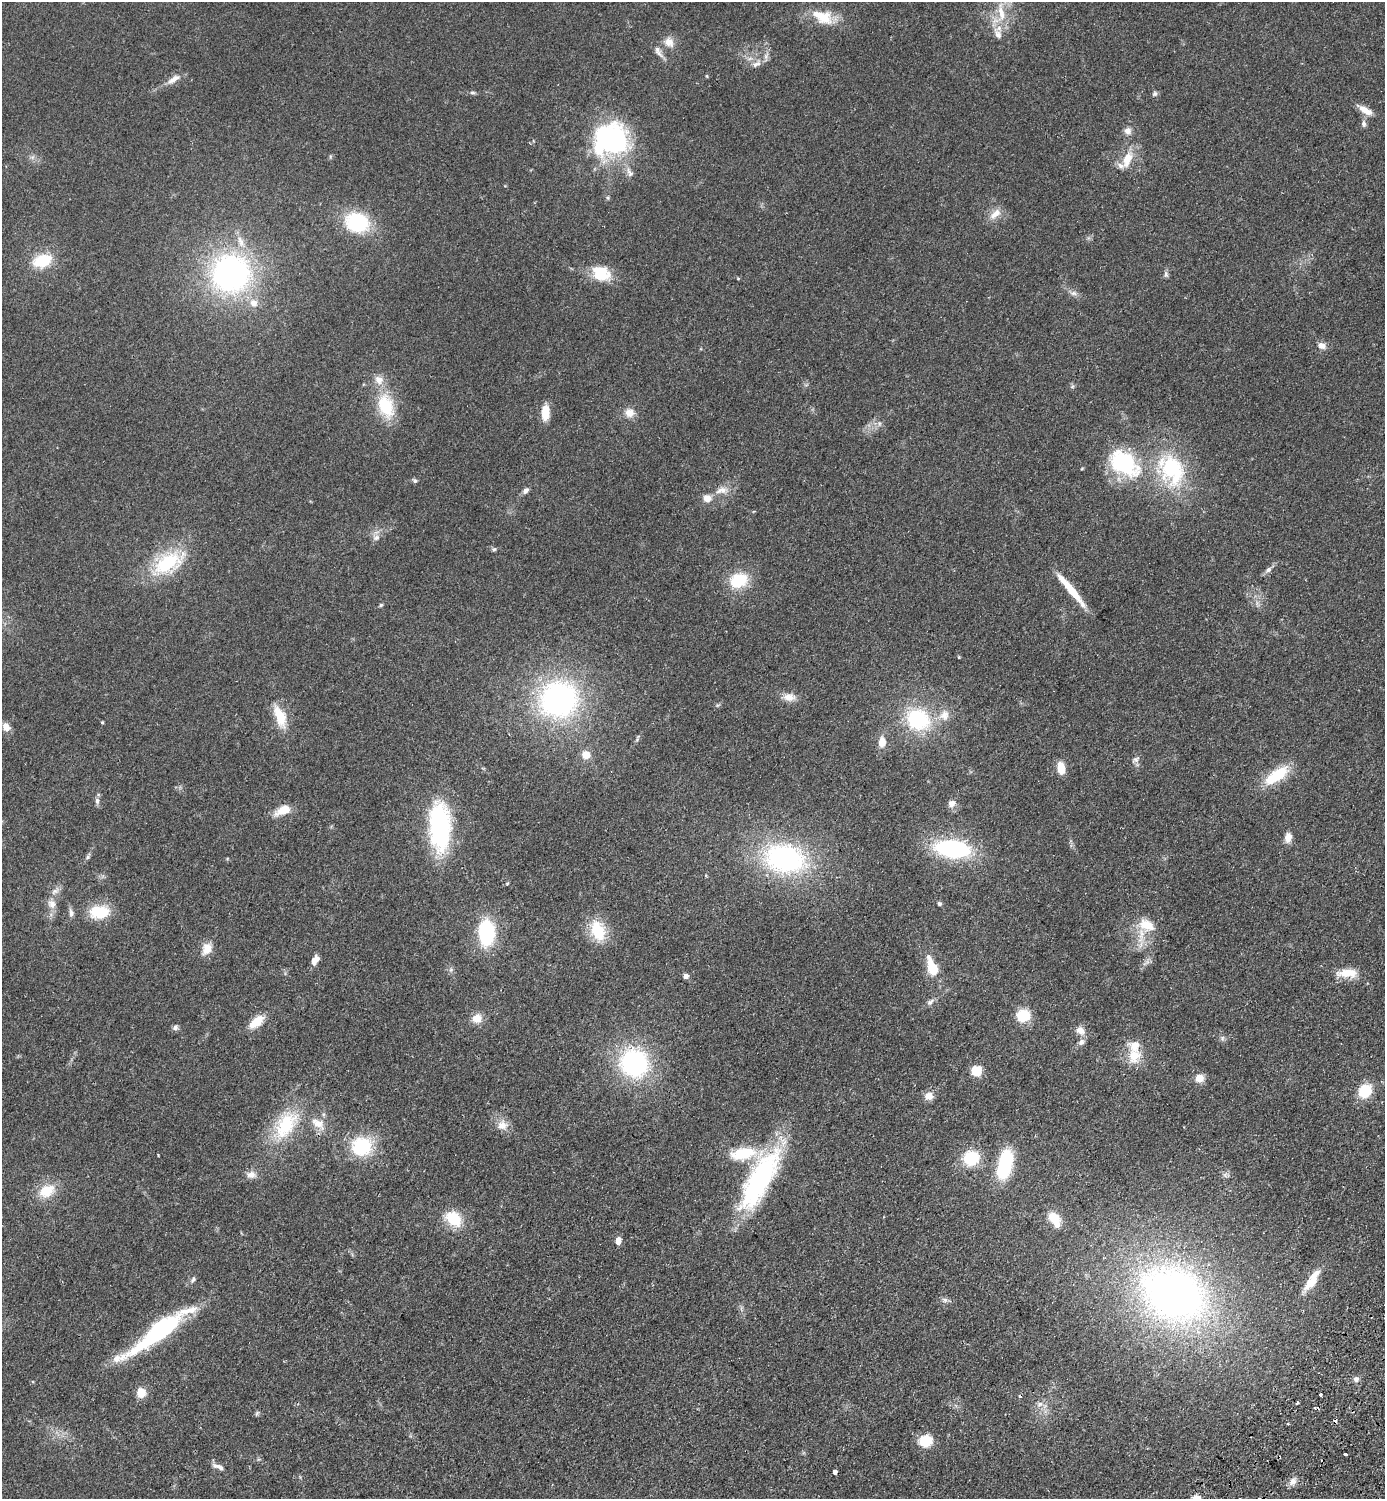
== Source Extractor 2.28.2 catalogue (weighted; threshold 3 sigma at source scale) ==
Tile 6 of 4 x 4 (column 2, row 2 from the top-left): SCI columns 1725-3107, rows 3036-4532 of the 6074 x 6069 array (HDU 1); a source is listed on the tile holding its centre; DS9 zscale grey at full resolution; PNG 1387 x 1501 px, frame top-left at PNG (2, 2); no overlay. Shown black and unused: <1% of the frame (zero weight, under 2 of 3 exposures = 3% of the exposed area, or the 3 px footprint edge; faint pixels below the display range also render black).
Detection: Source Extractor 2.28.2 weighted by HDU 2 'WHT'; one run over the whole footprint, this tile lists its part. Background 0.0793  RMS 0.0085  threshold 0.0385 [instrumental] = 3 sigma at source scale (4.5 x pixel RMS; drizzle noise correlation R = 1.50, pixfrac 1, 0.05/0.05 arcsec/px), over >= 5 px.
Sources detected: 139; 2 inside a brighter object's white glare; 3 cosmic-ray / hot-pixel residue — not listed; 11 inside a brighter listed object's ellipse — not listed separately; the other 123 listed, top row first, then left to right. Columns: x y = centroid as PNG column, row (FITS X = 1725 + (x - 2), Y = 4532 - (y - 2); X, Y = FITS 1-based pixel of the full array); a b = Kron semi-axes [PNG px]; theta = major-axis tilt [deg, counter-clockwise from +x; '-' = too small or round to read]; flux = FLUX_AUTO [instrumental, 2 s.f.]
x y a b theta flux
1001 13 33 10 -83 17
822 17 30 16 -24 23
669 42 13 11 -44 8
658 52 20 7 -56 5.1
750 58 7 4 19 1.9
756 64 14 8 27 5.7
707 76 6 4 -89 0.76
174 79 22 7 33 6.7
473 92 7 5 -14 1.6
1155 94 7 6 - 1.9
1365 110 21 7 -31 8.2
1364 124 10 6 -84 2.8
1128 131 9 9 - 4.6
611 140 29 26 0 180
32 157 7 6 - 2.2
1127 159 19 9 67 15
630 172 15 8 -64 4.9
608 198 6 4 -71 1.1
995 214 20 9 42 8.2
357 222 22 18 -16 64
42 261 17 11 20 34
231 273 41 40 - 210
601 273 21 16 -24 28
1166 274 9 6 -87 2.2
738 278 4 4 - 0.83
1073 293 10 6 -9 3.3
1322 346 11 8 -29 4.9
1072 387 6 4 19 1.2
386 406 29 17 -73 38
545 412 15 8 87 16
629 413 12 11 - 8.1
1124 463 41 26 -37 81
1082 468 5 3 - 0.74
1172 470 46 32 -65 81
415 481 7 5 -45 1.7
722 490 21 10 11 9.1
525 491 8 6 48 3.3
376 537 10 8 16 4
494 549 6 5 - 1.5
168 563 41 21 30 58
1268 570 9 6 39 3
739 580 20 15 23 30
1071 589 43 6 -51 25
381 605 5 4 - 1.1
789 697 16 10 -4 8.1
559 700 37 34 22 200
944 715 15 13 71 9.9
280 716 28 12 -70 21
918 719 24 21 -29 67
102 722 4 3 - 0.81
6 727 11 8 -60 6.3
637 738 11 3 69 1.5
882 742 11 7 85 9.3
586 755 9 8 - 9.9
1136 759 12 7 36 3.1
1061 768 13 7 -81 12
1276 775 36 14 35 30
97 801 9 6 -83 2.7
951 804 10 8 63 5.2
283 810 18 9 24 14
439 825 49 22 87 110
1288 837 11 7 78 7.3
953 849 30 15 -7 110
88 857 9 5 68 1.9
784 858 39 26 -11 160
55 891 13 7 34 4.2
939 903 6 5 - 1.4
52 904 13 10 -46 6.4
99 912 19 13 4 30
71 913 11 6 -84 3.2
1147 925 20 13 -27 17
597 930 19 13 -70 36
486 933 23 14 -90 65
207 948 16 12 66 9.2
315 960 11 7 57 6.1
932 968 22 11 -71 20
1347 973 28 10 1 15
686 976 5 5 - 3.7
930 1002 10 6 45 3
1023 1015 12 11 - 26
477 1018 12 12 - 8.5
256 1022 16 8 39 18
175 1027 9 6 44 2.4
1080 1030 11 9 -48 6.9
1222 1038 6 6 - 1.9
1081 1042 9 7 49 3.5
1134 1056 23 19 65 18
634 1063 27 25 -53 120
976 1071 5 5 - 59
1199 1078 10 9 - 8.4
1365 1091 12 10 53 30
929 1096 10 9 - 7.4
318 1123 22 12 -34 13
286 1125 39 22 57 52
502 1125 15 13 -18 9
362 1146 21 18 13 49
743 1154 37 16 9 33
971 1158 15 14 - 34
1005 1160 30 15 80 59
251 1175 13 9 -4 5.7
760 1179 75 24 62 140
46 1191 21 14 27 20
1054 1218 13 10 -38 17
453 1219 18 14 -43 27
618 1240 8 6 73 6.1
193 1279 10 5 61 2.1
1312 1280 32 10 57 17
1174 1294 78 59 -28 440
945 1300 8 6 -26 2.5
158 1331 72 14 37 120
1356 1379 8 8 - 3.3
141 1392 12 11 - 9.3
1320 1395 3 3 - 3.9
1297 1402 5 3 - 0.84
1040 1404 9 6 18 3.7
257 1413 8 4 55 1.4
1288 1423 3 3 - 1.1
925 1441 11 10 - 25
1346 1454 4 3 - 3.9
218 1467 17 6 -23 4.6
835 1472 4 3 - 12
1293 1481 11 8 39 5.1
1196 1498 10 9 - 7.4
Isophote crosses this tile's border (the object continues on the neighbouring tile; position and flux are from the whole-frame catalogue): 1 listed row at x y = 1196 1498